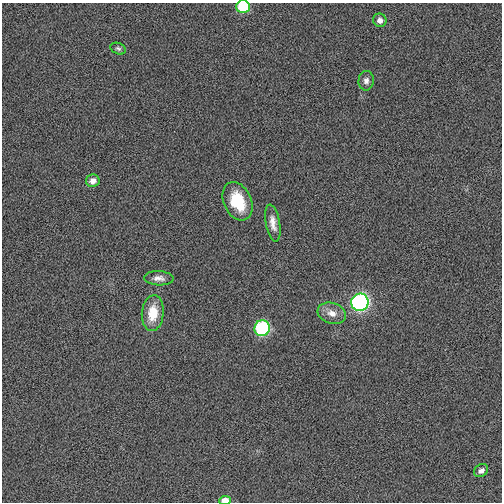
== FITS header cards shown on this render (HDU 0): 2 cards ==
NAXIS1  =                  500
NAXIS2  =                  500

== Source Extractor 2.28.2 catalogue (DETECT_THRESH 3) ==
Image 500 x 500 px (HDU 0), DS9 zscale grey, 1 PNG px = 1 image px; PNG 504 x 504 px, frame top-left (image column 1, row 500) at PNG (2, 3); each listed source drawn as its Kron ellipse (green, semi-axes under 4 px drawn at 4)
Background -0.00198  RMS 0.031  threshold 0.0926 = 3 sigma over >= 5 px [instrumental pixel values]
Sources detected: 14; all 14 listed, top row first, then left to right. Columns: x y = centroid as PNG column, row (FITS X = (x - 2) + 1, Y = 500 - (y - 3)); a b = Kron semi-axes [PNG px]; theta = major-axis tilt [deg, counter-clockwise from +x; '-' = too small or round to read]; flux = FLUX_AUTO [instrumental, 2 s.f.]
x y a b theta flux
243 7 7 6 - 87
380 20 7 6 - 11
118 49 8 5 -23 4.8
366 81 10 7 85 9.6
93 181 7 6 - 14
237 201 20 14 -65 81
273 223 19 7 -80 18
159 278 15 7 -3 12
360 302 9 8 - 480
153 313 18 11 85 51
332 313 14 10 -18 20
262 328 8 7 - 230
481 470 8 6 39 9.8
225 501 6 4 8 23
At the frame edge (FLAGS 8, measured only in part): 2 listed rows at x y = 243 7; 225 501